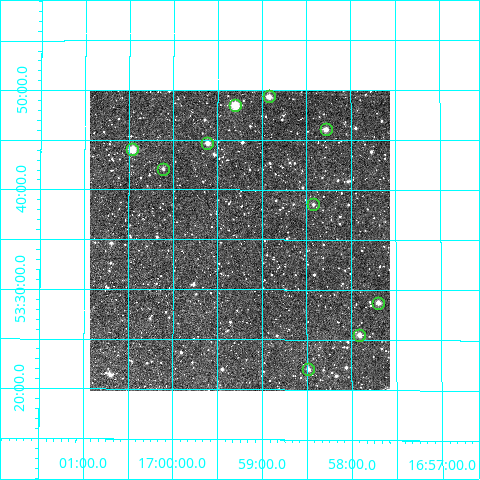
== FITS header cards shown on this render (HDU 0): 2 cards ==
NAXIS1  =                  300
NAXIS2  =                  300

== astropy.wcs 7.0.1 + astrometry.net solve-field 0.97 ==
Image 300 x 300 px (HDU 0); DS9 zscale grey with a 90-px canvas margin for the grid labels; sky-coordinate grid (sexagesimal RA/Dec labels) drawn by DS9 from the SOLVED WCS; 10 Tycho-2 reference stars matched to detected sources circled (green)
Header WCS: RA---TAN/DEC--TAN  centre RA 16:59:15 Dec +53:35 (254.81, +53.58 deg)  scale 6 arcsec/px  FOV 30.0' x 30.0'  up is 0 deg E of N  parity normal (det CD < 0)
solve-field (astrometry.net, Tycho-2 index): VERIFIED the header's WCS against the Tycho-2 star catalogue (verified at 2 index scales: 8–10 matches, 0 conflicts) and refined it, rather than solving blind
Solved WCS: RA---TAN-SIP/DEC--TAN-SIP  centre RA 16:59:15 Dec +53:35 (254.81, +53.58 deg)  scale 6 arcsec/px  FOV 30.0' x 30.1'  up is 0 deg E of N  parity normal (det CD < 0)
The solver's refit moves the header's centre by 3 arcsec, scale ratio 1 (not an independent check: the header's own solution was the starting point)
Tycho-2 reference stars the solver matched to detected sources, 10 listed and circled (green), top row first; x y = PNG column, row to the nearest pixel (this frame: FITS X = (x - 90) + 1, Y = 300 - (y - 91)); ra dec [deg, ICRS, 3 dp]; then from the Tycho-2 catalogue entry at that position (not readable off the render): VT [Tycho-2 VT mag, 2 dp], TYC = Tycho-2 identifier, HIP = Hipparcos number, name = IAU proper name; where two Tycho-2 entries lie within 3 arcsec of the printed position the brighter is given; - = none
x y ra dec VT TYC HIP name
269 96 254.731 +53.822 11.22 3886-408-1 - -
235 105 254.825 +53.807 9.89 3886-671-1 - -
326 129 254.570 +53.767 11.30 3886-425-1 - -
207 143 254.903 +53.745 11.53 3886-265-1 - -
132 149 255.115 +53.734 10.16 3886-1179-1 - -
163 169 255.029 +53.702 12.00 3886-550-1 - -
313 204 254.605 +53.642 11.85 3886-1009-1 - -
378 303 254.424 +53.478 11.25 3886-704-1 - -
359 335 254.478 +53.425 11.21 3886-1035-1 - -
308 369 254.621 +53.368 11.88 3886-428-1 - -